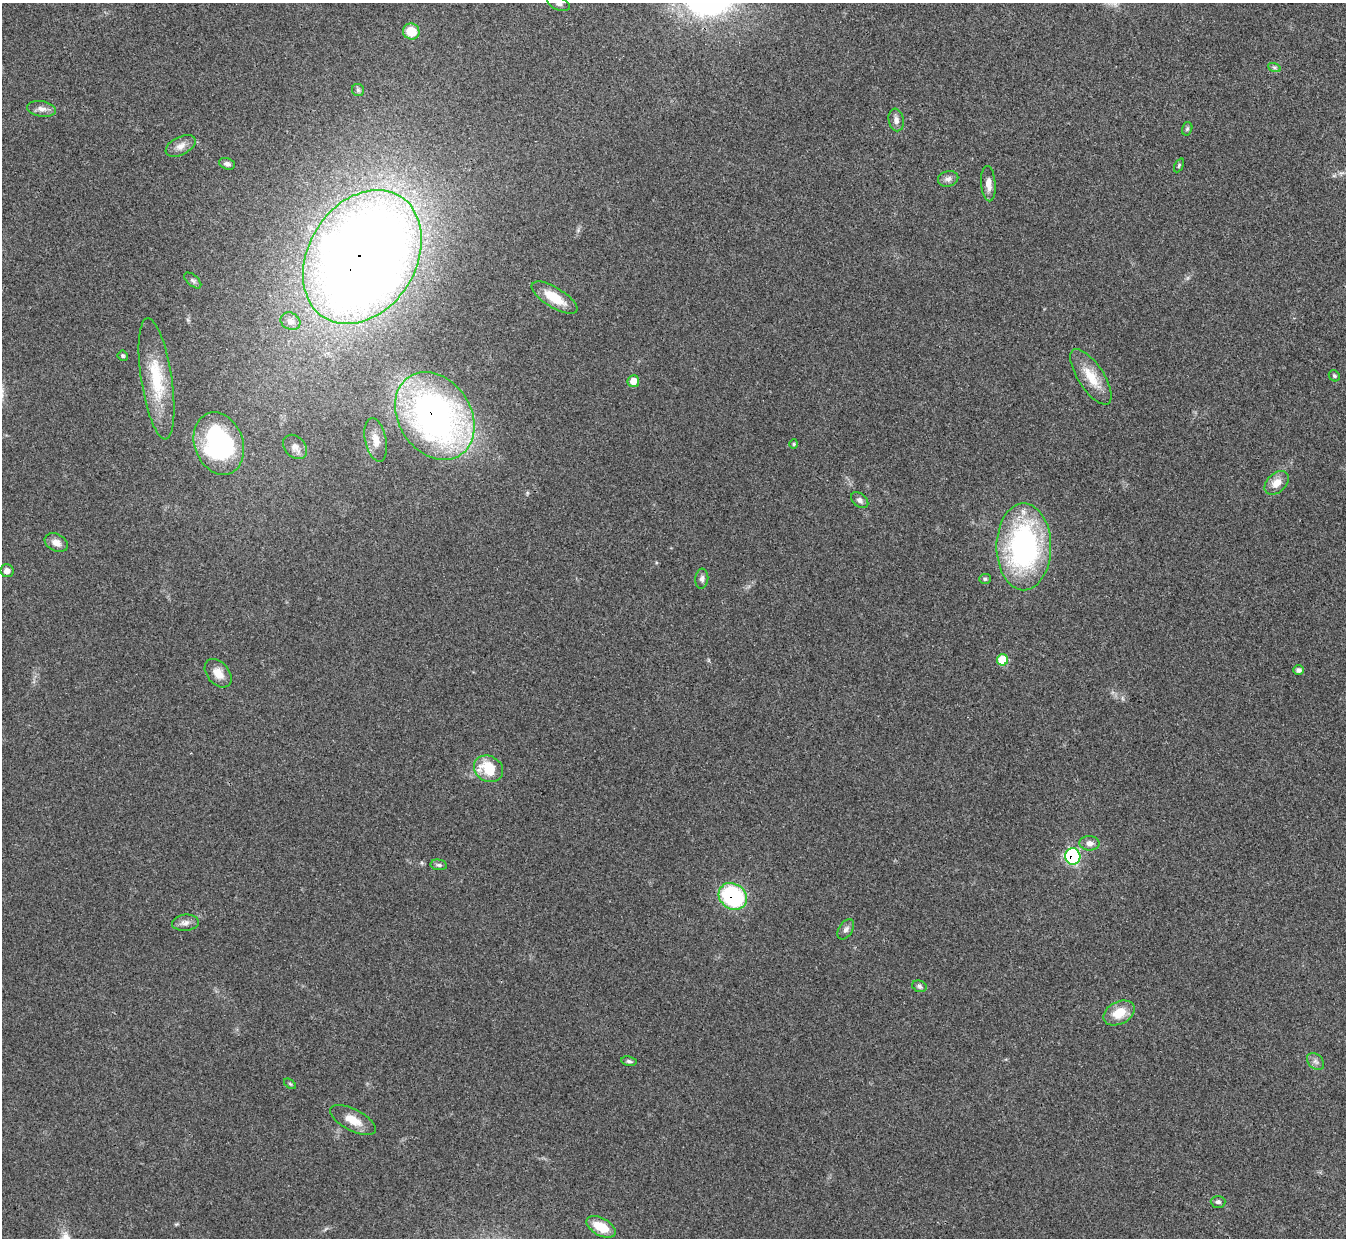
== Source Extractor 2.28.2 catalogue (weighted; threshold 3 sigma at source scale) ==
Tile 10 of 4 x 4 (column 2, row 3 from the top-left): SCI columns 1345-2688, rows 1384-2619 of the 5378 x 5365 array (HDU 1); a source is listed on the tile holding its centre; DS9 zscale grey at full resolution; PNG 1348 x 1240 px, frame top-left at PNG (2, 3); each listed source drawn as its Kron ellipse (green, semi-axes under 4 px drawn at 4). Shown black and unused: <1% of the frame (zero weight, under 3 of 4 exposures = <1% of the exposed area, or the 3 px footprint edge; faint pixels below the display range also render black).
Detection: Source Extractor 2.28.2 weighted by HDU 2 'WHT'; one run over the whole footprint, this tile lists its part. Background 0.15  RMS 0.0071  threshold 0.0321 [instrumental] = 3 sigma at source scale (4.5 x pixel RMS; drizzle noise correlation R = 1.50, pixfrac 1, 0.05/0.05 arcsec/px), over >= 5 px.
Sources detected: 52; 1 inside a brighter object's white glare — neither listed nor drawn; the other 51 listed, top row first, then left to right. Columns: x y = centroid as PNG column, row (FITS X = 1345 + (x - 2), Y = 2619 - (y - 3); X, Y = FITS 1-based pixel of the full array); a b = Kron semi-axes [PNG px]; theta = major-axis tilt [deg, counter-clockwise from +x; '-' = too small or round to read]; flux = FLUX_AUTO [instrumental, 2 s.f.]
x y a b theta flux
558 4 12 6 -23 2.9
411 31 8 8 - 15
1274 67 6 4 -19 1.4
358 90 6 6 - 1.4
41 109 14 7 -8 4.4
896 120 11 7 -79 3.4
1187 129 7 5 74 1.3
181 146 16 9 27 5.6
227 164 8 5 -17 2.3
1179 165 7 4 64 1
948 179 10 7 16 3.1
988 184 17 7 -85 6
362 257 72 53 58 1300
193 280 10 5 -41 1.9
554 298 26 10 -32 17
290 321 10 8 -29 4.6
123 356 5 4 - 1.2
1334 376 6 5 - 1.1
1091 377 32 12 -57 17
156 379 61 15 -81 36
633 381 6 5 - 8.3
435 416 47 36 -56 320
376 440 22 10 -78 8.7
219 443 32 24 -70 96
794 444 4 4 - 0.84
295 447 14 10 -46 4.8
1277 483 14 9 42 7.7
860 500 10 6 -39 2.7
56 543 12 8 -27 5.4
1024 547 43 27 -90 160
7 571 6 6 - 4
702 579 10 6 84 2.5
985 579 6 5 - 1.2
1003 660 6 5 - 21
1299 670 5 5 - 2.6
218 673 16 11 -50 8.4
488 769 15 12 -32 25
1090 843 10 7 -2 3.7
1073 857 8 7 - 89
439 865 8 5 -10 1.6
733 896 15 12 -36 74
185 923 13 8 6 3.9
846 929 11 7 56 2.8
919 986 7 5 -16 1.8
1119 1013 16 11 28 15
629 1061 8 4 -9 1.5
1316 1062 10 7 -44 2.8
290 1084 7 3 -37 0.86
353 1120 25 10 -28 11
1218 1202 7 6 - 1.9
601 1227 16 8 -28 16
Overlapping masked pixels (flux is a lower limit): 4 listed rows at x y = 362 257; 435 416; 1073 857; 733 896
Isophote crosses this tile's border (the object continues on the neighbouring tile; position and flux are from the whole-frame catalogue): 1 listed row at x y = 558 4